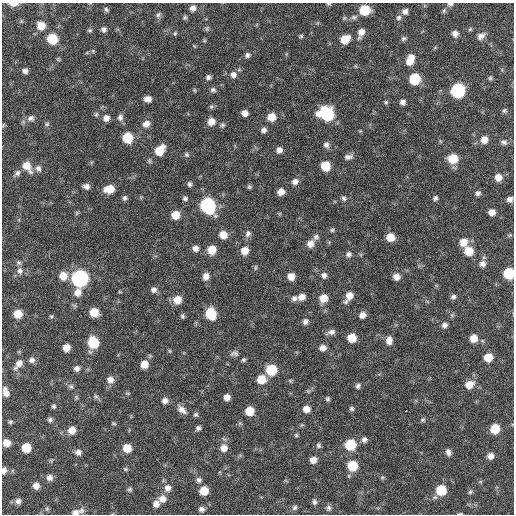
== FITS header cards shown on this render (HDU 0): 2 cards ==
NAXIS1  =                  512 / Axis length
NAXIS2  =                  512 / Axis length

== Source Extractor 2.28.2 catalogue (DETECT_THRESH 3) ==
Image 512 x 512 px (HDU 0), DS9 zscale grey, 1 PNG px = 1 image px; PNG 516 x 516 px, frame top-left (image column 1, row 512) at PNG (2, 3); no overlay
Background 91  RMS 10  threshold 31.3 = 3 sigma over >= 5 px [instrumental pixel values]
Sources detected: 200; all 200 listed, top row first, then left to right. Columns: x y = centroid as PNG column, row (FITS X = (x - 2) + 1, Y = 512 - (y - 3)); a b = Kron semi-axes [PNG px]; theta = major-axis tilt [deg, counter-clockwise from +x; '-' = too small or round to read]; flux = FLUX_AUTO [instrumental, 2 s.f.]
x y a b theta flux
13 4 9 4 2 4600
329 4 6 4 1 870
450 4 7 4 1 1700
193 8 8 7 - 3100
106 9 8 5 -35 1600
364 10 8 7 - 23000
405 11 8 7 - 3100
444 11 7 5 69 1300
158 15 9 6 60 1900
185 17 6 6 - 1200
354 17 9 6 18 2100
399 18 7 6 - 2100
41 26 8 8 - 8300
104 29 7 6 - 2200
207 29 7 5 -90 1300
470 29 6 5 - 1000
90 30 6 5 - 1200
361 32 11 7 69 5000
175 33 6 4 67 1000
455 34 7 6 - 3700
301 36 5 5 - 1000
481 36 10 7 37 3800
403 38 8 6 43 1500
52 39 8 7 - 22000
345 39 9 7 40 11000
93 51 6 3 -72 820
247 55 6 6 - 1900
410 60 13 8 69 9200
25 71 5 5 - 2500
233 75 8 7 - 3200
208 77 5 5 - 2000
490 78 6 5 - 1200
415 79 7 7 - 31000
194 90 5 4 - 870
213 90 7 6 - 1800
458 91 8 8 - 93000
148 99 7 5 -8 4300
386 102 6 5 - 1100
403 102 6 6 - 2700
211 106 7 5 68 1200
504 111 6 6 - 1300
245 113 6 5 - 4200
96 114 6 5 - 1200
327 114 11 9 -20 61000
120 117 9 7 -80 2700
271 117 7 7 - 9300
31 118 9 8 - 2800
106 118 7 7 - 3700
211 122 8 8 - 6100
47 124 7 6 - 1300
146 124 9 7 32 4400
3 125 6 3 72 730
222 125 7 5 33 1400
264 130 6 6 - 2400
128 138 7 7 - 24000
484 140 8 8 - 5700
504 142 9 6 -17 2100
326 145 7 7 - 2500
160 150 10 7 52 16000
279 150 7 6 - 3100
186 155 6 6 - 1500
348 157 11 6 10 2700
453 159 8 7 - 17000
27 166 12 7 -58 9300
326 166 7 7 - 17000
38 168 9 8 - 2900
17 173 11 6 48 2500
498 177 7 7 - 6000
295 181 8 7 - 3300
189 184 7 5 -69 1700
86 186 7 5 -10 2900
249 187 6 5 - 1200
109 189 9 7 8 12000
281 192 6 6 - 5400
478 193 6 6 - 1900
125 198 6 5 - 1800
185 198 6 6 - 1700
344 198 7 6 - 1600
435 198 6 5 - 1600
510 199 6 6 - 2900
208 205 9 8 - 120000
492 212 6 5 - 4700
77 213 7 4 89 930
175 215 7 7 - 9800
332 230 6 5 - 1200
248 234 9 7 69 2700
223 235 8 8 - 7600
510 235 6 4 33 850
316 237 9 8 - 2500
390 237 7 7 - 9200
464 242 9 8 - 7700
310 244 9 8 - 5100
195 248 7 6 - 3500
212 250 8 7 - 11000
245 251 8 7 - 7300
469 251 8 8 - 13000
349 254 8 6 20 2100
483 264 8 8 - 3300
255 267 8 4 89 1000
20 271 10 9 - 3900
509 273 7 7 - 31000
324 275 7 7 - 2600
63 276 8 8 - 8400
206 276 8 7 - 4800
291 276 6 6 - 6400
396 277 7 7 - 4400
80 278 8 8 - 190000
154 290 7 7 - 2800
78 292 9 8 - 5800
349 295 8 7 - 6200
302 297 8 6 24 4700
453 297 7 6 - 1900
294 298 8 7 - 2300
323 298 8 7 - 9400
177 300 8 8 - 8700
346 302 7 6 - 1700
94 312 7 6 - 13000
18 314 7 6 - 11000
211 314 9 7 -72 26000
362 315 7 6 - 4200
51 316 5 4 - 860
182 316 7 5 -81 1400
305 321 7 6 - 2600
444 325 7 6 - 2600
331 332 10 6 17 2900
352 338 7 6 - 12000
473 338 7 6 - 7700
389 340 10 7 86 4300
93 342 8 7 - 28000
66 348 6 6 - 6400
323 348 7 6 - 4100
170 351 6 3 -71 750
234 353 11 7 3 2400
488 357 7 6 - 11000
32 360 8 7 - 2700
243 360 5 5 - 1300
18 364 14 7 51 5100
144 364 7 7 - 7600
77 368 6 6 - 2900
271 370 8 8 - 24000
110 379 8 8 - 4500
261 379 8 8 - 13000
469 385 10 8 34 7500
71 386 8 6 -53 1800
358 386 6 5 - 1700
6 392 11 6 -73 4500
127 393 8 4 8 880
96 396 7 5 -43 1400
227 397 6 5 - 4500
328 399 5 4 - 1300
165 401 7 6 - 3400
54 406 5 5 - 1300
306 409 7 6 - 5400
351 409 5 5 - 1400
182 410 14 8 -41 4600
249 411 7 6 - 13000
406 411 3 2 - 4300
196 414 6 5 - 1400
50 420 6 6 - 1800
423 420 6 5 - 1100
10 422 6 5 - 1200
113 423 6 4 -7 860
198 428 6 5 - 1900
495 429 7 7 - 16000
72 430 7 7 - 7600
296 435 4 4 - 930
364 439 7 7 - 2300
6 443 7 6 - 6500
350 444 8 7 - 27000
318 445 7 5 -66 1400
26 448 7 7 - 16000
127 448 8 7 - 9500
224 448 8 8 - 5800
78 452 7 7 - 3100
448 452 7 6 - 2900
490 456 7 6 - 4100
313 460 6 6 - 4800
352 466 8 7 - 22000
125 469 6 5 - 1100
4 470 8 6 81 2700
49 477 7 7 - 3500
382 477 6 4 0 870
199 480 8 7 - 2300
36 486 7 6 - 4700
168 488 9 8 - 4600
130 489 6 6 - 1500
441 490 8 7 - 23000
204 491 7 7 - 10000
470 492 7 5 74 1300
162 499 10 9 - 5200
18 501 7 7 - 3000
314 502 8 6 -79 1900
156 504 8 7 - 3900
295 508 7 6 - 1600
329 508 7 6 - 2000
47 509 7 6 - 1200
201 509 6 5 - 2400
81 510 8 7 - 2300
75 512 10 7 12 3700
460 514 6 2 1 820
At the frame edge (FLAGS 8, measured only in part): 7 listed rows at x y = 13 4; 329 4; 450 4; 509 273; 4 470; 75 512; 460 514